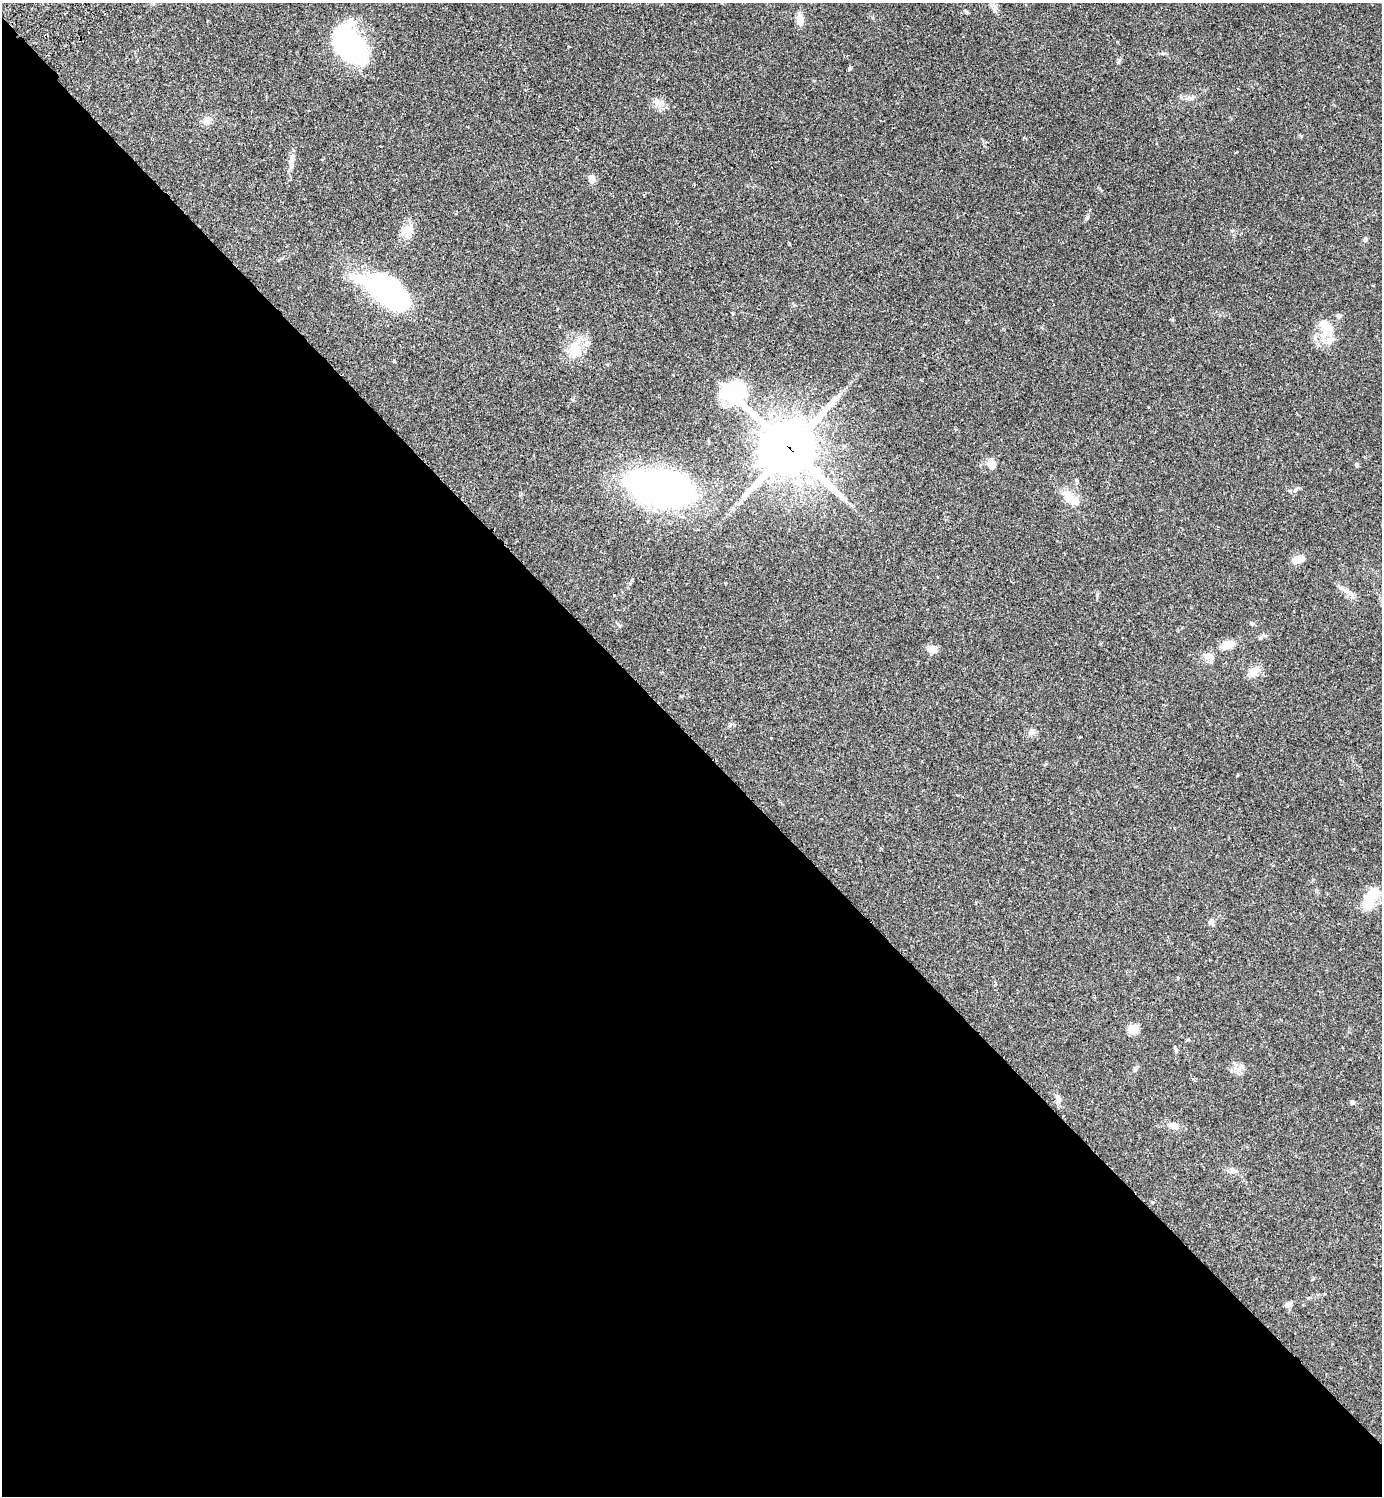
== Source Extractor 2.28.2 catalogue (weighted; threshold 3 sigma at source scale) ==
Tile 14 of 4 x 4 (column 2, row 4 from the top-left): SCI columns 1725-3104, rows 43-1536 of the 6070 x 6063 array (HDU 1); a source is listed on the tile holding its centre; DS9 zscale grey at full resolution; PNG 1384 x 1498 px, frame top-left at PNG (2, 3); no overlay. Shown black and unused: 51% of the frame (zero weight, under 2 of 3 exposures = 3% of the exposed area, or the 3 px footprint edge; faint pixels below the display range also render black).
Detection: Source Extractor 2.28.2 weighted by HDU 2 'WHT'; one run over the whole footprint, this tile lists its part. Background 0.074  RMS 0.0053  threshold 0.0237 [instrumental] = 3 sigma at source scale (4.5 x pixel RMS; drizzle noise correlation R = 1.50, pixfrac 1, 0.05/0.05 arcsec/px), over >= 5 px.
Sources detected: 50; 1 inside a brighter object's white glare — not listed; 2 inside a brighter listed object's ellipse — not listed separately; the other 47 listed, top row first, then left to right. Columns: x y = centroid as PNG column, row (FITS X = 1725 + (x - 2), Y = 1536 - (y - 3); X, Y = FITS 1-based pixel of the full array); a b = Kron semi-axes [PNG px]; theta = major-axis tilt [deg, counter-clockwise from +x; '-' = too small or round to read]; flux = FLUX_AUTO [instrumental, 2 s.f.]
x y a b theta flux
967 12 6 4 -19 0.66
800 19 12 7 -85 5.2
1118 42 3 2 - 0.57
349 45 37 25 -43 89
850 68 6 4 89 0.62
1191 98 10 4 -5 1.5
657 102 9 7 49 2.6
207 120 11 9 66 3.4
291 161 14 7 -84 2.7
592 179 10 7 -73 3.1
1086 218 6 4 89 0.81
407 230 19 15 68 6.2
1365 239 6 6 - 1.1
382 291 38 25 -36 86
1339 316 5 5 - 1.8
1325 326 25 14 -39 9
574 347 21 17 -51 11
394 361 4 3 - 0.73
789 448 33 19 -44 2500
992 464 12 10 -1 4.2
1357 465 6 5 - 0.86
1076 481 9 3 -85 0.87
660 488 36 20 -8 390
1071 499 30 11 -34 8.9
1299 559 13 8 13 5.2
1345 591 10 3 -21 1.6
1352 595 9 6 -76 1.8
1252 624 6 4 -18 0.67
1260 637 7 4 44 0.86
1227 645 15 9 12 5.7
932 649 12 8 -24 3.9
1209 656 17 8 -25 3.3
1253 671 13 11 49 4.8
1031 732 10 8 58 2.2
1370 898 30 13 65 12
1211 922 10 7 -59 1.5
1178 978 4 3 - 0.62
1134 1029 5 5 - 18
1176 1051 6 4 -73 0.77
1135 1069 8 5 50 1.2
1238 1073 10 3 -69 1.1
1058 1098 10 7 -54 2
1352 1103 6 5 - 1.1
1174 1126 11 8 -18 3.6
1233 1171 10 7 -24 2.1
1308 1298 5 4 - 0.53
1286 1305 9 6 6 1.6
Overlapping masked pixels (flux is a lower limit): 1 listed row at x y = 789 448
Unlisted compact peaks at least as high as the median listed source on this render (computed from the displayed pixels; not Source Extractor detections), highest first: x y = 1119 60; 1097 594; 1295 490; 994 11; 1163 53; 1148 407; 1172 320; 1301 136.